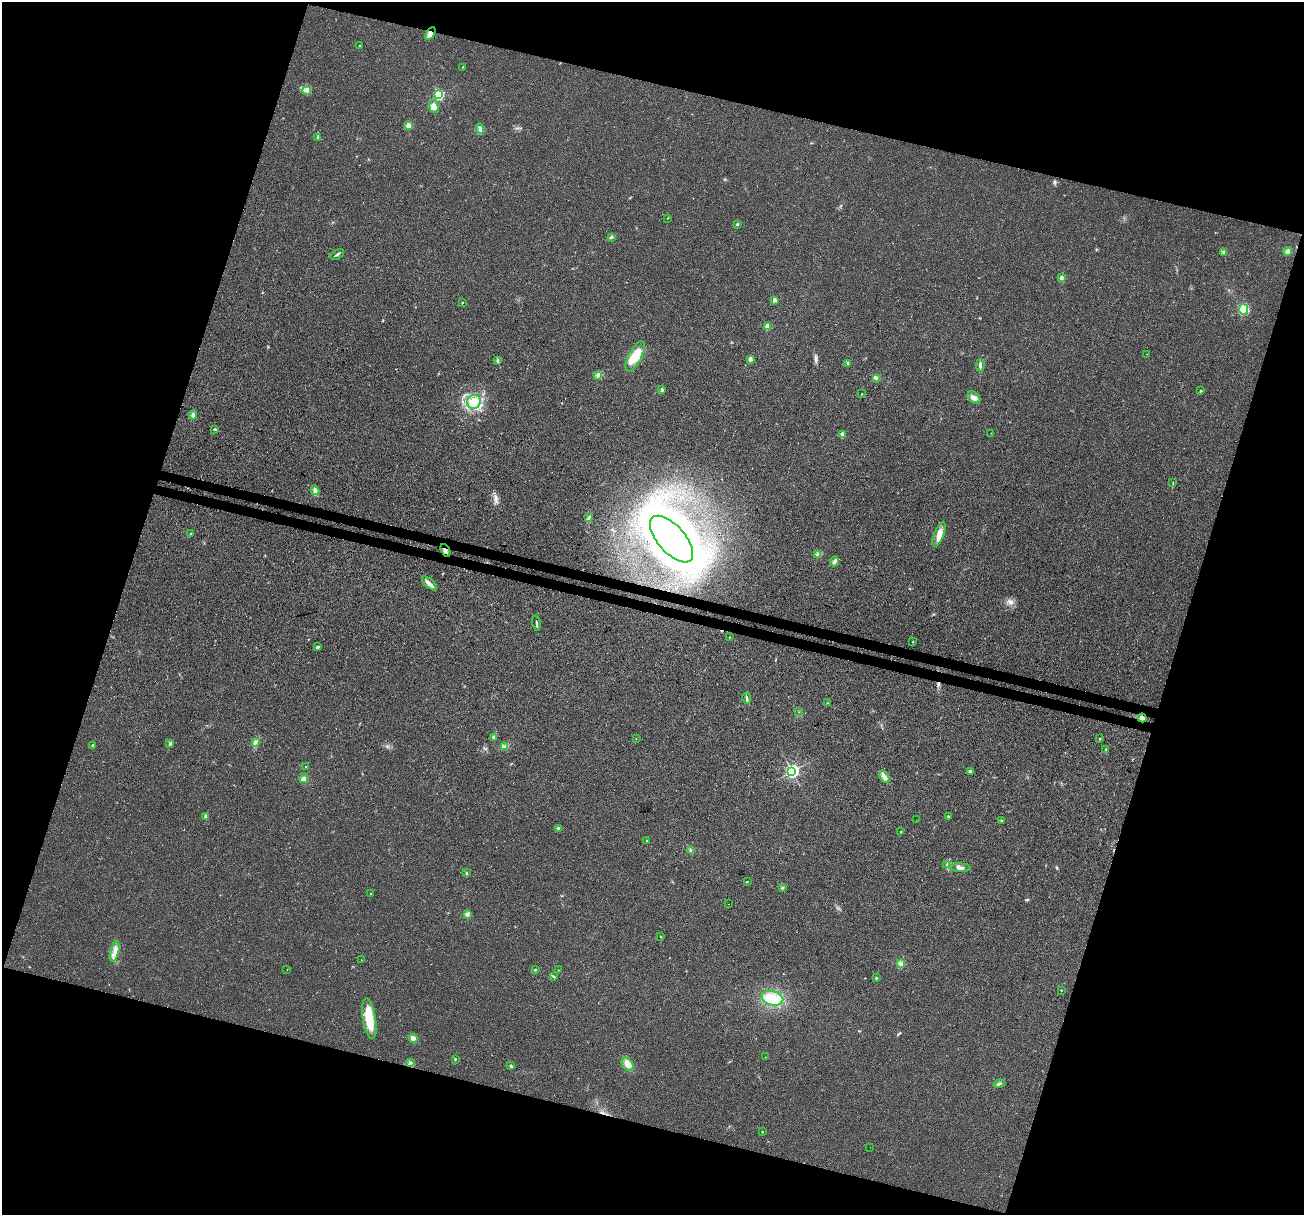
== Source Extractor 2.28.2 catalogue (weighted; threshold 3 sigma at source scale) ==
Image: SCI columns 18-5223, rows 275-5123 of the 5250 x 5459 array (HDU 1 of 3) = the unmasked area's bounding box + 8 px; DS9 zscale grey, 4 x 4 block average (1 PNG px = mean of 4 x 4 image px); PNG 1306 x 1217 px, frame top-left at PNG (2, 2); each listed source drawn as its Kron ellipse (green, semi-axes under 4 px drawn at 4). Shown black and unused: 36% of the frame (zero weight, under 3 of 4 exposures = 5% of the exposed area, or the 3 px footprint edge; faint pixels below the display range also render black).
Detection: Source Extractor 2.28.2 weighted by HDU 2 'WHT'. Background 0.0167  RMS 0.0067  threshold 0.03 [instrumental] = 3 sigma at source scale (4.5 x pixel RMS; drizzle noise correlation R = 1.50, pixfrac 1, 0.0396/0.0396 arcsec/px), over >= 5 px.
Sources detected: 108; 1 cosmic-ray / hot-pixel residue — neither listed nor drawn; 1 coinciding with a brighter row at this scale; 1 inside a brighter listed object's ellipse — not listed separately; the other 105 listed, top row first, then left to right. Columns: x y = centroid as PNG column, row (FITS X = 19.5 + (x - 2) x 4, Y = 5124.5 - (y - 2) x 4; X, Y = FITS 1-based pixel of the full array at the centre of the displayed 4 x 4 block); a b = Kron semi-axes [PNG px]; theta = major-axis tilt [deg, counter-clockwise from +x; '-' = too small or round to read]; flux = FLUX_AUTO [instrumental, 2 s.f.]
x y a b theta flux
430 34 7 4 56 18
360 45 2 2 - 2
463 67 2 2 - 3.1
306 90 3 2 - 4.6
439 95 2 2 - 500
434 107 6 4 -66 23
408 126 2 2 - 110
480 128 5 3 - 14
318 137 4 3 - 5.4
668 218 2 2 - 1.5
737 224 3 2 - 4.3
611 237 3 2 - 3.2
1288 251 4 3 - 14
1224 252 3 2 - 5.1
337 254 7 2 29 6.6
1061 278 3 2 - 13
774 300 2 2 - 47
462 302 2 2 - 2.2
1244 309 5 4 - 64
767 326 4 3 - 10
1147 354 2 2 - 5
635 356 17 6 62 79
750 359 2 2 - 51
498 361 4 2 - 5.1
848 363 4 2 - 3.2
980 365 6 3 89 9.1
598 375 3 2 - 3.1
876 379 2 2 - 2.8
662 390 3 2 - 6
1201 391 3 2 - 2.8
861 394 2 2 - 2.5
974 398 7 5 -43 21
474 402 7 6 - 36
193 415 4 3 - 8.7
215 429 3 2 - 4.6
991 433 2 2 - 1.3
842 435 4 3 - 11
1173 483 3 2 - 2.4
315 491 4 3 - 17
589 518 3 2 - 4.7
190 534 2 2 - 2.4
939 534 13 5 69 37
672 539 28 13 -48 3900
446 550 7 2 -63 9.7
817 554 3 3 - 6
834 561 5 3 - 10
429 583 9 4 -44 20
537 623 8 2 -79 7.3
729 637 2 2 - 2
913 642 2 2 - 4.7
317 647 3 3 - 5.7
747 698 6 2 -75 7.5
827 703 2 2 - 1.4
799 712 2 2 - 1
1142 718 4 3 - 18
494 737 3 3 - 6.4
636 739 2 2 - 0.94
1100 739 2 2 - 3.3
255 742 3 3 - 9.7
170 744 2 2 - 2.9
93 745 2 2 - 12
504 746 4 2 - 6.2
1106 750 3 2 - 3.9
306 767 2 2 - 11
792 771 2 2 - 1100
970 771 3 2 - 5
884 777 7 4 -53 19
304 779 4 3 - 12
206 817 4 3 - 8.3
948 817 2 2 - 21
916 820 2 2 - 1.4
1002 821 4 3 - 4.2
558 829 2 2 - 45
901 832 2 2 - 3.1
646 840 2 2 - 2.3
691 850 4 3 - 8.7
947 865 4 2 - 6.7
960 868 10 3 -3 15
467 872 2 2 - 1.2
747 882 2 2 - 2.4
782 887 3 2 - 4.1
371 893 2 2 - 1.3
728 904 2 2 - 3
467 914 4 3 - 9.1
661 937 2 2 - 1.9
115 952 10 3 75 23
361 960 2 2 - 6.9
901 964 4 3 - 9.1
287 970 2 2 - 0.95
535 970 2 2 - 1.9
558 970 2 2 - 1.1
553 976 3 2 - 4
876 978 2 2 - 9.5
1061 991 2 2 - 1.2
772 998 11 7 -15 55
369 1019 20 6 -81 110
413 1039 4 3 - 26
765 1057 2 2 - 2.9
455 1059 2 2 - 9.3
410 1062 3 2 - 3.2
628 1064 7 5 -53 33
511 1066 3 2 - 6.3
999 1084 5 2 - 6.4
762 1132 2 2 - 2.3
870 1147 2 2 - 1.9
Overlapping masked pixels (flux is a lower limit): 2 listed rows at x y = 430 34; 1142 718
Diffuse or blended objects may show on this block-average render without a row.